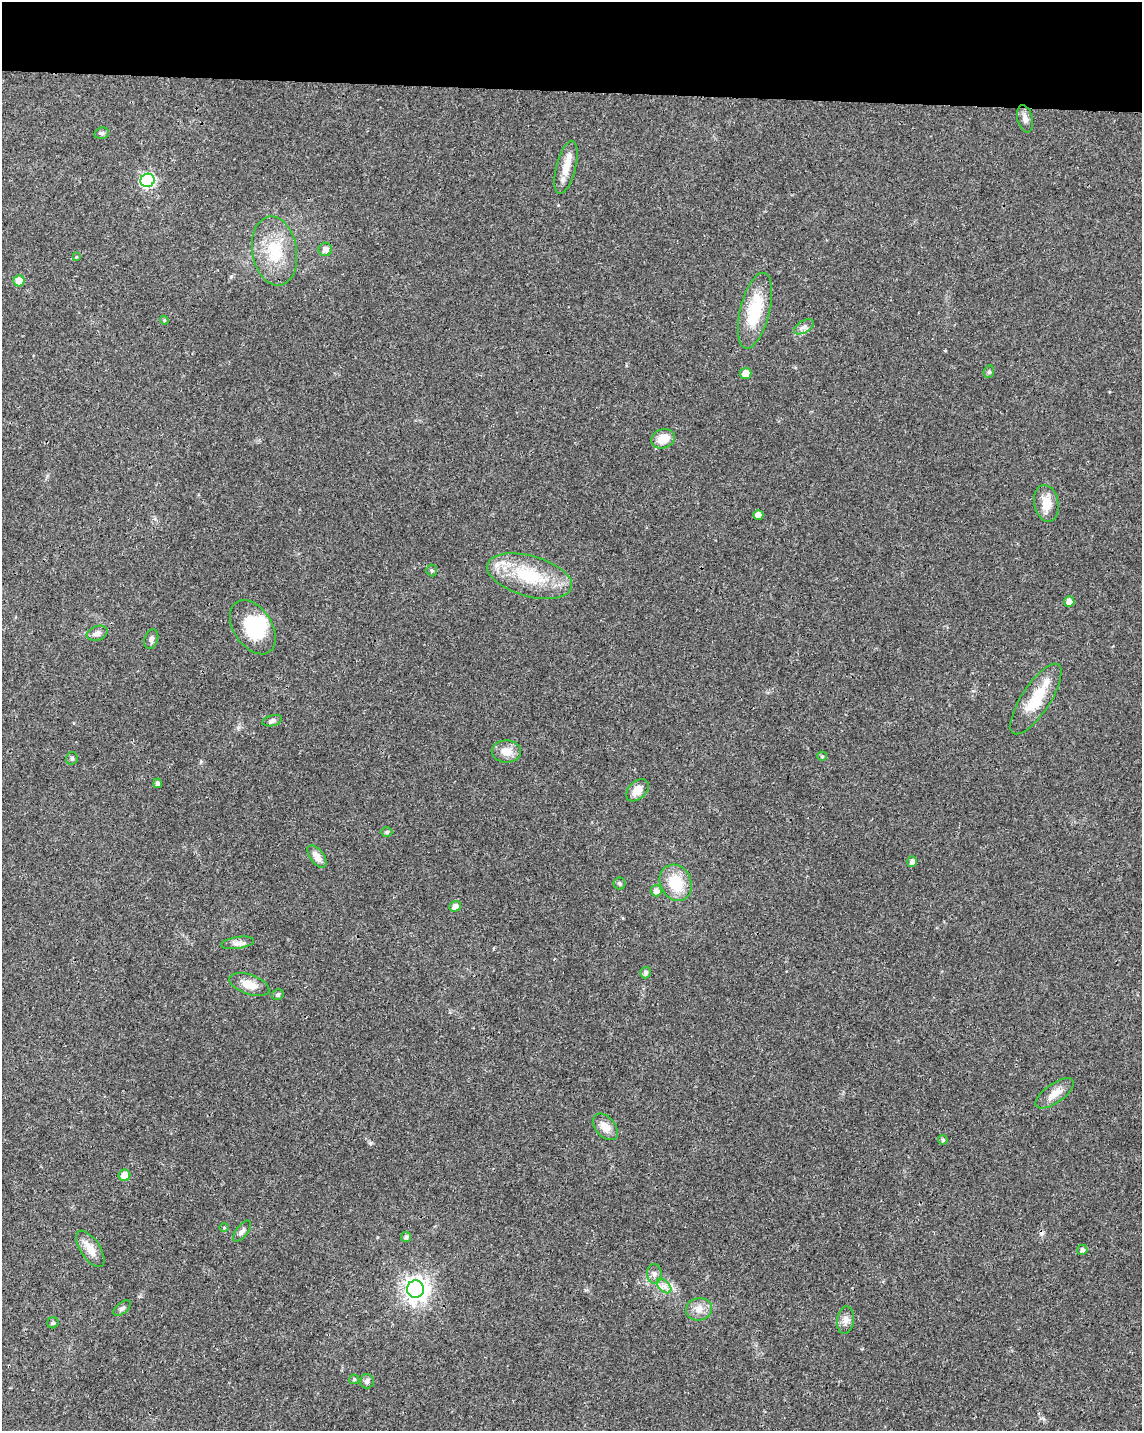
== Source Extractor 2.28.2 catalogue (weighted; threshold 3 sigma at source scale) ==
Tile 3 of 4 x 3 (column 3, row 1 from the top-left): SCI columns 2284-3423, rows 3089-4517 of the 4573 x 4801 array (HDU 1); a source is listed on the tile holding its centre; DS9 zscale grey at full resolution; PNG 1144 x 1433 px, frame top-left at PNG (2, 2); each listed source drawn as its Kron ellipse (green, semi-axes under 4 px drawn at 4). Shown black and unused: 6% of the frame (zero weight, under 3 of 4 exposures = <1% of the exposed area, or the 3 px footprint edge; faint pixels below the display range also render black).
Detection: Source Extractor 2.28.2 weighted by HDU 2 'WHT'; one run over the whole footprint, this tile lists its part. Background 0.0197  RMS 0.0028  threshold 0.0128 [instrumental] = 3 sigma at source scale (4.5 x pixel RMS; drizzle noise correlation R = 1.50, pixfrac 1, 0.0396/0.0396 arcsec/px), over >= 5 px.
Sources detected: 61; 1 inside a brighter object's white glare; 1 cosmic-ray / hot-pixel residue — neither listed nor drawn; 1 inside a brighter listed object's ellipse — not listed separately; the other 58 listed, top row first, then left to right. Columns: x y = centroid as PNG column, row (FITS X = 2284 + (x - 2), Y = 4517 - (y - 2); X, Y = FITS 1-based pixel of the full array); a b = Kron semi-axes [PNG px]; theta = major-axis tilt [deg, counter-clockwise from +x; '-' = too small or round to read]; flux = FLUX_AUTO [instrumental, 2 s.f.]
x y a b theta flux
1025 119 14 7 -77 1.5
102 133 7 5 14 0.61
566 167 27 9 76 4.4
147 180 7 6 - 43
325 249 7 6 - 1.5
275 251 35 22 -80 12
76 257 4 4 - 0.25
19 281 5 5 - 3.6
755 311 39 15 76 14
164 320 4 3 - 0.27
804 327 11 6 31 1.1
989 372 6 5 - 0.49
746 374 6 5 - 2.8
663 439 12 9 19 4.5
1046 503 18 12 -79 4.1
758 515 5 4 - 1.8
432 570 6 5 - 0.49
529 576 44 20 -16 17
1069 602 5 5 - 1.8
253 627 30 19 -57 13
97 633 11 7 20 1.3
151 639 10 6 71 0.85
1036 699 41 14 57 9
272 721 10 5 13 0.79
506 751 15 11 -1 3.3
822 756 5 4 - 0.33
72 758 6 6 - 0.57
158 783 5 4 - 0.95
637 790 13 8 43 3.2
387 832 6 5 - 0.43
317 856 13 7 -54 2.2
912 862 5 4 - 1.5
620 883 6 6 - 0.58
676 883 19 15 -65 9
656 891 6 5 - 1.4
455 906 6 5 - 1.7
238 943 16 6 9 1.5
645 973 6 5 - 0.83
249 985 21 9 -19 4.1
278 995 6 5 - 0.78
1055 1093 22 9 35 3.1
605 1127 15 10 -49 3
943 1140 5 4 - 0.58
124 1175 6 6 - 3.8
224 1227 5 3 - 0.27
242 1231 12 5 53 0.97
406 1237 5 5 - 0.91
90 1249 21 9 -56 3.9
1082 1250 5 5 - 0.94
654 1274 10 7 -87 1.1
664 1286 9 5 -45 1.2
415 1289 9 8 - 230
122 1308 10 5 40 0.79
699 1309 13 11 11 2.7
846 1320 14 8 81 1.7
53 1323 5 5 - 0.49
354 1379 5 4 - 0.34
367 1381 7 7 - 0.88
Unlisted compact peaks at least as high as the median listed source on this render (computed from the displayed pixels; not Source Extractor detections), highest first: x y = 370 1143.